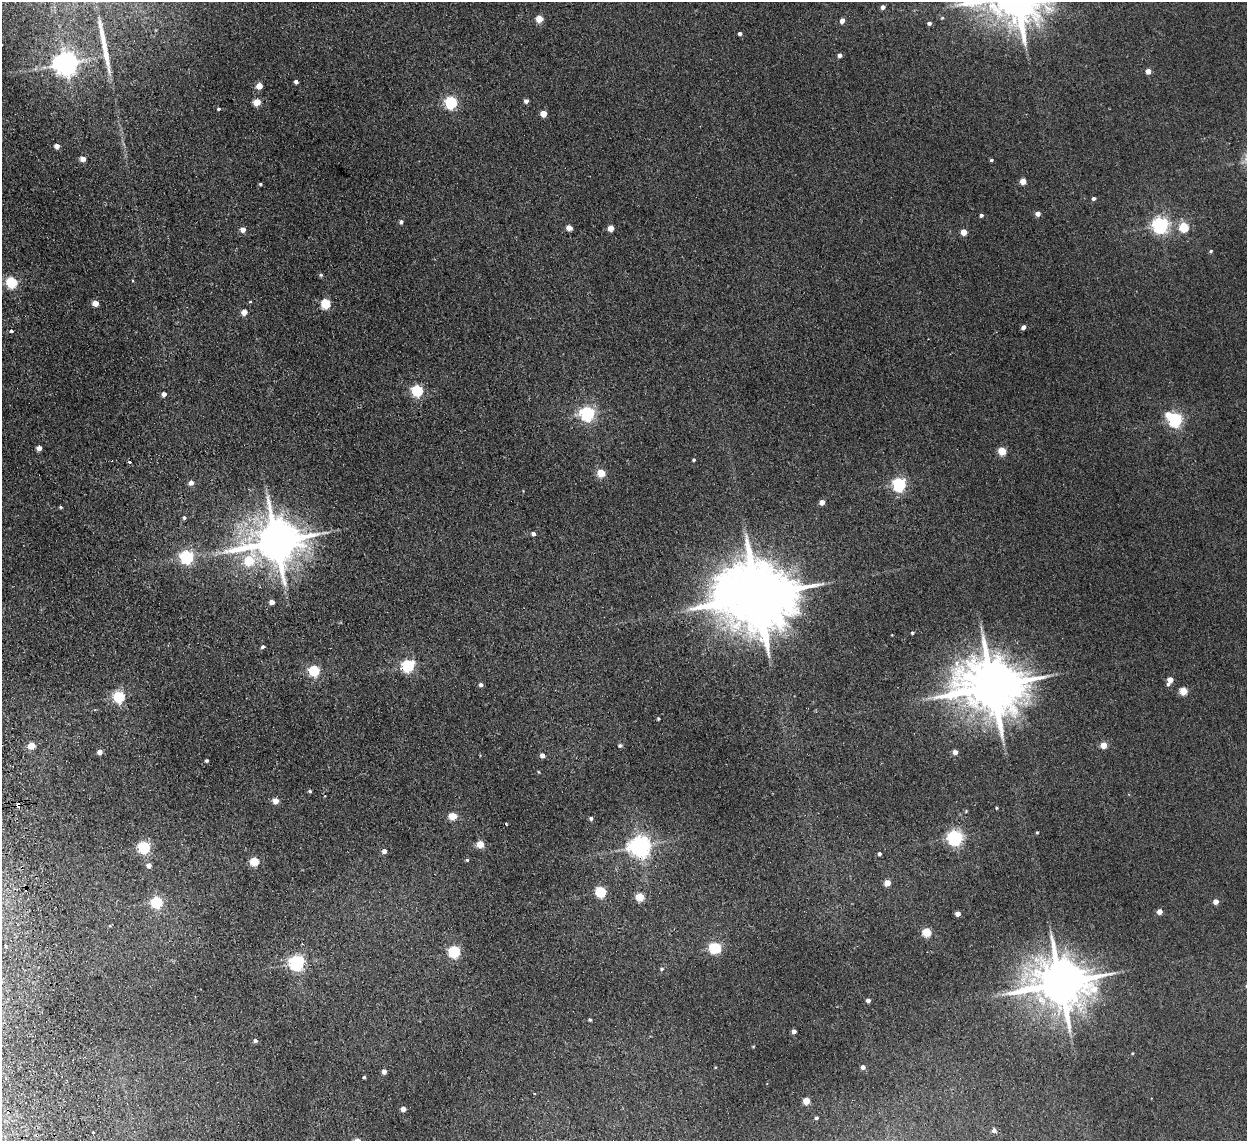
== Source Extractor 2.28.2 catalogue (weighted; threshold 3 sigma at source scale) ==
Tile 7 of 4 x 4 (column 3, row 2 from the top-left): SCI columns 2542-3786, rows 2434-3572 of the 5082 x 4980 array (HDU 1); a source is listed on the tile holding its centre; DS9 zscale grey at full resolution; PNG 1249 x 1143 px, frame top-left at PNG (2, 2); no overlay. Shown black and unused: <1% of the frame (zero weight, under 2 of 3 exposures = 3% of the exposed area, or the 3 px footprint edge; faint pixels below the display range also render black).
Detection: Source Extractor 2.28.2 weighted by HDU 2 'WHT'; one run over the whole footprint, this tile lists its part. Background 0.0678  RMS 0.0098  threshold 0.044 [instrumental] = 3 sigma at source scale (4.5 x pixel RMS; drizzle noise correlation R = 1.50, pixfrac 1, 0.05/0.05 arcsec/px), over >= 5 px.
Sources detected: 124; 1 cosmic-ray / hot-pixel residue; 1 long thin detection or spike segment (spike, bleed or trail) — not listed; the other 122 listed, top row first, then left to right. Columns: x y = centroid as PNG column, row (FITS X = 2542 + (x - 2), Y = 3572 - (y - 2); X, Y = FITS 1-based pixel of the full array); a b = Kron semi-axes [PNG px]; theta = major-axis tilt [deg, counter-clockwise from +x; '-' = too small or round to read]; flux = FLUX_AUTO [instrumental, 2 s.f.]
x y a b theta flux
883 7 4 4 - 3.7
942 18 5 5 - 1.2
539 19 5 5 - 21
842 21 5 4 - 5.3
929 23 5 4 - 2.4
740 33 4 4 - 2.6
839 55 4 4 - 3.7
66 63 7 7 - 940
1148 71 4 4 - 8.3
296 82 4 4 - 2.9
259 86 5 4 - 15
526 101 4 4 - 3.5
257 102 5 5 - 19
451 102 6 6 - 130
218 109 4 3 - 1.4
543 114 5 4 - 14
57 146 4 4 - 6
83 159 4 4 - 8.9
991 160 3 3 - 2.3
1023 181 4 4 - 13
260 184 4 4 - 1.2
1094 198 4 4 - 2.1
1038 214 4 4 - 6
981 215 4 4 - 2.2
401 222 5 4 - 2.2
1160 225 6 6 - 320
1184 227 5 5 - 48
569 228 5 4 - 8.6
611 228 5 4 - 12
243 229 5 5 - 6.8
964 232 4 4 - 15
1211 251 5 4 - 1
321 275 5 4 - 1.6
11 282 5 5 - 93
95 303 5 4 - 11
325 303 5 5 - 52
244 312 5 4 - 9.2
1023 327 4 4 - 4
11 331 4 4 - 2.3
417 390 5 5 - 100
164 394 4 4 - 5.1
587 413 6 6 - 230
1168 414 6 5 - 12
1175 420 6 5 - 200
39 448 4 4 - 6.9
1002 451 5 5 - 30
693 460 4 3 - 1.4
129 462 3 3 - 5.6
601 473 5 5 - 26
191 483 5 5 - 4.9
899 484 6 6 - 190
822 502 4 4 - 7.8
61 507 4 3 - 1
184 518 5 4 - 1.9
533 534 4 4 - 2.8
276 542 14 12 9 4100
186 557 6 6 - 170
249 561 8 7 - 39
757 596 21 17 1 12000
272 602 4 4 - 6.3
912 633 4 3 - 1.3
263 647 4 4 - 2
408 666 6 6 - 140
314 671 5 5 - 88
1170 680 6 4 67 11
481 685 5 4 - 2.7
992 686 18 14 -4 7100
1183 691 5 5 - 25
119 697 6 5 - 100
658 719 3 3 - 1.2
620 745 5 4 - 1.9
1104 745 4 4 - 16
31 746 5 5 - 20
100 752 4 4 - 6
955 752 4 4 - 5.8
542 755 5 4 - 4.9
206 761 3 3 - 1.4
310 791 4 3 - 1.3
275 801 5 5 - 9
18 805 4 3 - 5.8
996 808 3 3 - 0.99
966 811 4 3 - 0.76
452 816 5 5 - 26
591 818 5 4 - 1.8
506 824 3 2 - 0.8
1037 832 4 3 - 0.95
955 838 6 6 - 280
480 844 5 4 - 22
640 846 7 7 - 670
144 847 6 5 - 130
384 851 5 5 - 3.9
879 854 4 4 - 1.9
467 860 4 4 - 1.1
254 861 5 5 - 36
149 865 5 5 - 5.7
887 883 4 4 - 14
600 892 6 5 - 70
640 897 5 5 - 31
1216 901 4 4 - 9.8
156 902 6 5 - 100
1159 911 4 4 - 8.6
957 914 4 4 - 6.6
110 926 5 3 - 0.91
927 932 5 5 - 39
6 946 3 3 - 1.1
715 948 6 5 - 110
454 952 6 5 - 110
296 963 6 6 - 280
661 969 5 5 - 1.7
1060 983 16 13 -2 5300
868 1000 4 4 - 4.1
590 1020 4 3 - 1.3
794 1031 4 4 - 4.4
255 1040 5 5 - 2.3
753 1046 5 3 - 0.79
863 1067 4 4 - 4.3
384 1072 4 4 - 5.2
364 1077 3 3 - 1.2
806 1101 4 4 - 19
403 1109 4 4 - 7.6
816 1118 4 4 - 1.5
994 1130 5 5 - 3.9
Overlapping masked pixels (flux is a lower limit): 1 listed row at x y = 18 805